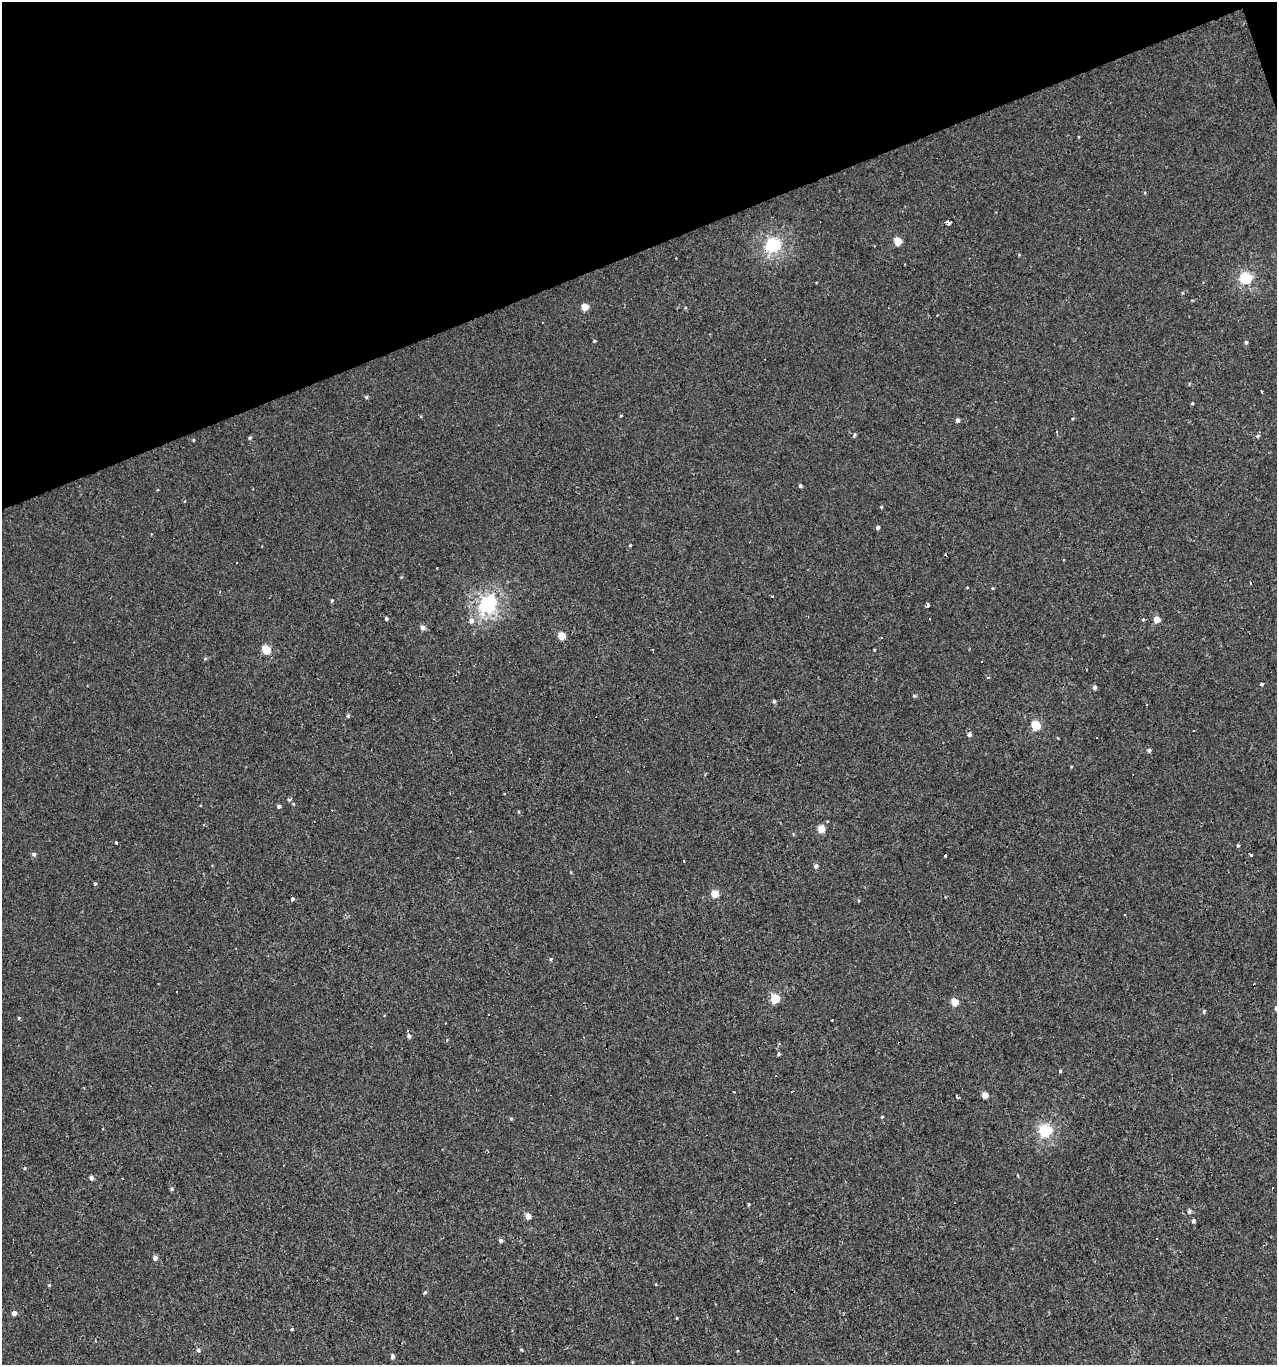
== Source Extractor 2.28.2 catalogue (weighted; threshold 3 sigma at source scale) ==
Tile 3 of 4 x 4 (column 3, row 1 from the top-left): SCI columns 2670-3944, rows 4090-5452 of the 5286 x 5452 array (HDU 1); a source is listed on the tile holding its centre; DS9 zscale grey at full resolution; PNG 1279 x 1367 px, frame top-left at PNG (2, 2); no overlay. Shown black and unused: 19% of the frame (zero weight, under 3 of 4 exposures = <1% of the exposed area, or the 3 px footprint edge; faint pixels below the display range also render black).
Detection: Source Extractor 2.28.2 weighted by HDU 2 'WHT'; one run over the whole footprint, this tile lists its part. Background 0.00134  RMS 0.003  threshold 0.0136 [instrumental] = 3 sigma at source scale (4.5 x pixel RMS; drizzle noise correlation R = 1.50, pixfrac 1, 0.0396/0.0396 arcsec/px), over >= 5 px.
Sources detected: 124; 22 cosmic-ray / hot-pixel residue — not listed; the other 102 listed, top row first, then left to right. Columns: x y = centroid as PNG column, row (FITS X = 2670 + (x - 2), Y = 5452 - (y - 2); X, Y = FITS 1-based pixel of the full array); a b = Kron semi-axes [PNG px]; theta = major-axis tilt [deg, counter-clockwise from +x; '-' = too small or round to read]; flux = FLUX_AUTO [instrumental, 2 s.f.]
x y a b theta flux
948 223 4 3 - 11
898 241 5 5 - 8.1
773 245 6 6 - 60
1245 278 6 5 - 34
585 307 5 4 - 4.7
685 308 5 3 - 0.28
594 341 4 3 - 0.35
1246 342 5 4 - 0.59
1189 384 5 3 - 0.27
1262 392 3 2 - 0.36
366 397 4 4 - 0.6
1192 403 4 3 - 0.33
621 416 4 3 - 0.29
1073 419 4 3 - 0.31
958 420 4 4 - 1
1056 432 3 3 - 1.9
854 434 4 4 - 0.57
1258 436 5 4 - 0.53
250 438 4 4 - 0.58
193 440 4 3 - 0.29
800 486 4 4 - 0.66
185 501 4 2 - 0.19
881 507 4 3 - 0.31
878 528 4 4 - 0.85
630 545 3 3 - 0.35
967 588 4 3 - 0.24
992 588 4 4 - 0.31
772 596 3 3 - 32
332 601 4 3 - 0.42
487 604 7 7 - 88
927 605 3 3 - 4.9
386 619 4 4 - 0.55
929 619 3 2 - 0.42
1143 620 4 4 - 0.32
1157 620 5 4 - 4.8
471 621 7 6 - 1.4
422 627 5 5 - 1.7
562 636 5 5 - 6.9
266 649 5 5 - 10
874 650 4 3 - 0.26
205 659 5 5 - 0.4
982 662 3 2 - 0.66
1261 684 5 3 - 0.63
1095 688 5 4 - 0.99
914 696 5 4 - 0.47
774 701 5 4 - 0.55
348 716 5 4 - 0.54
1036 725 5 5 - 16
1194 730 3 3 - 1
969 734 5 5 - 1.1
1149 750 5 4 - 0.71
289 800 4 3 - 1
293 804 5 4 - 0.34
279 806 4 4 - 0.89
519 812 5 3 - 0.31
821 829 5 5 - 6.5
116 843 3 3 - 1.7
1238 845 4 3 - 0.41
34 854 5 5 - 0.81
1251 854 3 3 - 2
945 856 3 3 - 1.7
816 866 5 5 - 0.89
95 884 5 4 - 0.47
715 894 5 5 - 7.6
292 899 4 3 - 1.6
859 901 4 3 - 0.28
551 959 5 4 - 0.4
775 999 6 5 - 11
955 1001 5 5 - 7.3
1204 1011 6 4 74 0.45
488 1014 3 3 - 0.6
19 1018 5 4 - 0.34
832 1020 3 2 - 0.27
409 1036 5 4 - 0.8
583 1037 4 2 - 0.18
779 1054 5 4 - 0.46
1060 1071 4 4 - 0.39
792 1091 3 3 - 0.37
985 1095 4 4 - 4.3
957 1097 4 3 - 0.89
882 1117 4 4 - 0.29
511 1119 4 4 - 0.37
1045 1130 6 6 - 40
25 1168 5 4 - 0.32
91 1178 4 4 - 1.2
123 1178 3 3 - 0.59
171 1189 5 4 - 0.49
748 1204 3 3 - 0.34
1189 1211 6 5 - 0.81
528 1216 4 4 - 3
1193 1221 4 4 - 0.86
501 1240 5 5 - 0.79
155 1258 5 5 - 1.4
656 1284 4 3 - 0.22
49 1285 4 4 - 0.4
425 1292 5 4 - 0.48
14 1313 4 4 - 1.9
677 1318 3 3 - 0.27
292 1329 3 3 - 2.5
198 1350 5 5 - 0.61
521 1350 5 4 - 0.44
392 1356 5 4 - 1.2
Overlapping masked pixels (flux is a lower limit): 1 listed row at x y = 955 1001